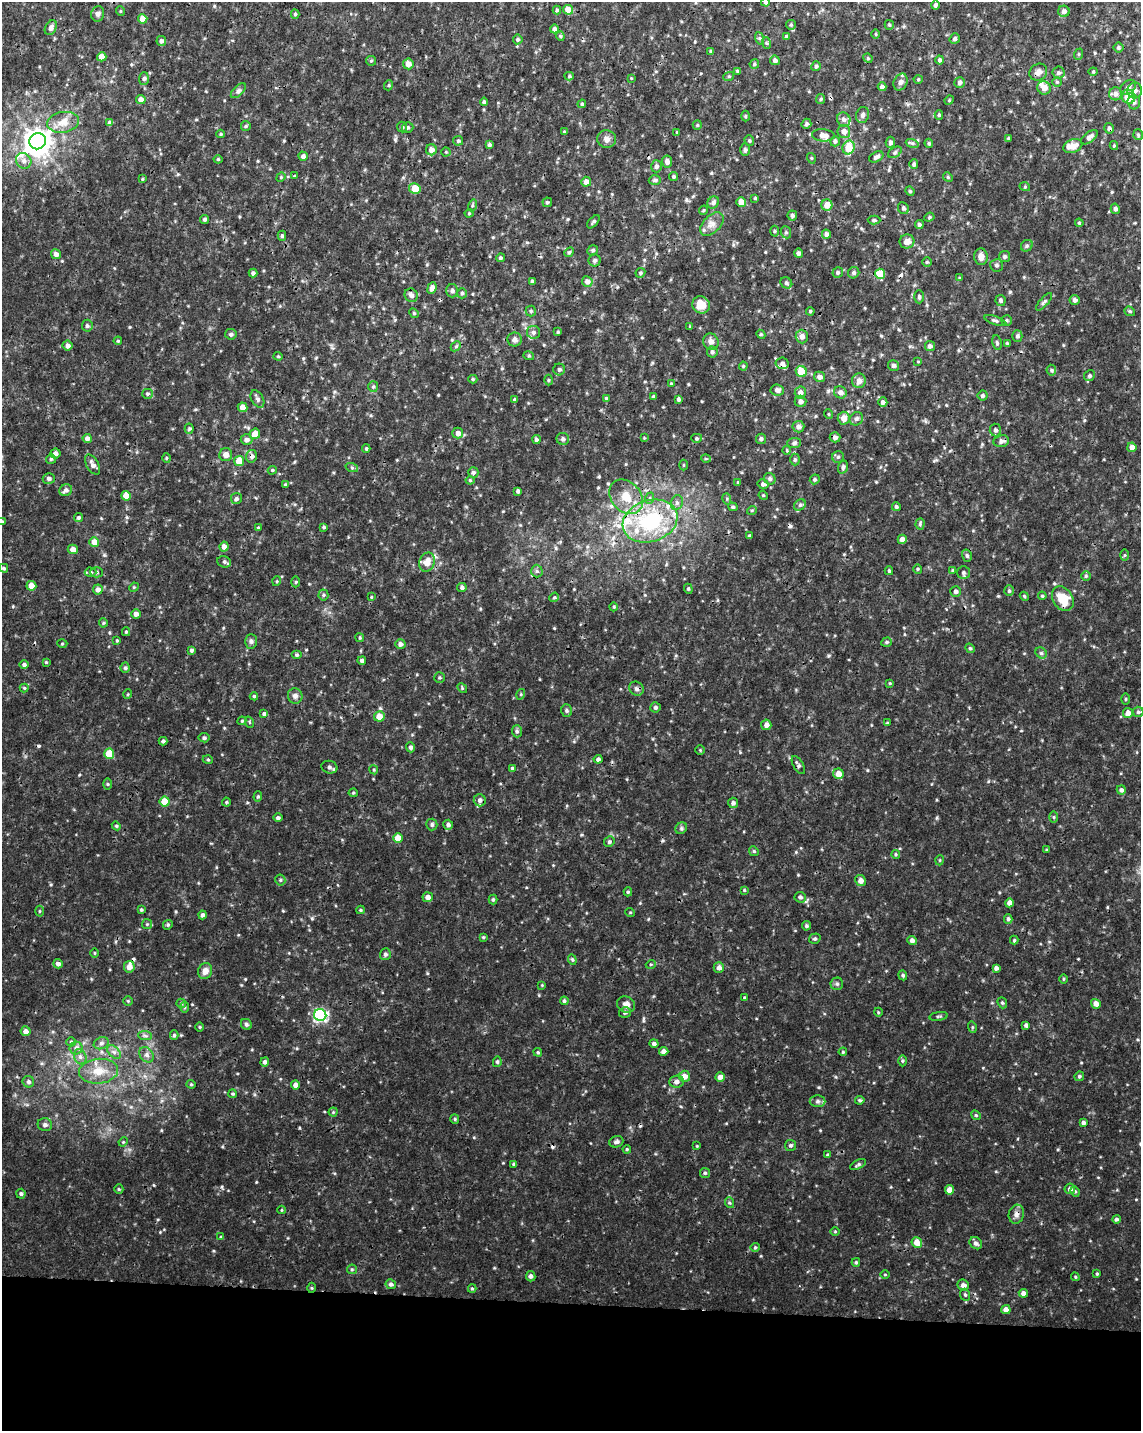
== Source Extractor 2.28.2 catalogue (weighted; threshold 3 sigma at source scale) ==
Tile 10 of 4 x 3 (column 2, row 3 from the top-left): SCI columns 1141-2279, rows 227-1655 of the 4567 x 4797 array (HDU 1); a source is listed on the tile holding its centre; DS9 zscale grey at full resolution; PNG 1143 x 1433 px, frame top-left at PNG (2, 2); each listed source drawn as its Kron ellipse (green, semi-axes under 4 px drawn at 4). Shown black and unused: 9% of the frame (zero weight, under 3 of 4 exposures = <1% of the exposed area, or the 3 px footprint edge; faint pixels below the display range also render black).
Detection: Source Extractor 2.28.2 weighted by HDU 2 'WHT'; one run over the whole footprint, this tile lists its part. Background 0.00875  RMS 0.0019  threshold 0.00841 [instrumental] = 3 sigma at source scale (4.5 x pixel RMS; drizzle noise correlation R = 1.50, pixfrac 1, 0.0396/0.0396 arcsec/px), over >= 5 px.
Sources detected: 518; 7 cosmic-ray / hot-pixel residue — neither listed nor drawn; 9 inside a brighter listed object's ellipse — not listed separately; of the other 502, all 500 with FLUX_AUTO >= 0.14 (the completeness limit of this list) listed and drawn (2 fainter detections not listed), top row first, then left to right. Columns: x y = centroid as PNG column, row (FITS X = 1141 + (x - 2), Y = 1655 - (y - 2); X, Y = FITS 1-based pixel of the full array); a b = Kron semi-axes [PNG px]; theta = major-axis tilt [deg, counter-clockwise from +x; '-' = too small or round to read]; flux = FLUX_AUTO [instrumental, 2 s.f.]
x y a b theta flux
766 2 4 4 - 0.29
935 5 4 4 - 0.38
557 10 4 4 - 0.25
568 10 5 4 - 2.6
120 11 5 3 - 0.15
1064 11 6 5 - 0.65
98 14 8 6 77 0.53
295 14 4 4 - 0.28
143 19 4 4 - 2.1
791 25 5 5 - 0.26
889 25 5 4 - 0.22
51 28 8 5 61 0.73
554 29 4 4 - 0.49
876 34 5 3 - 0.17
560 36 4 4 - 0.24
786 37 3 3 - 0.33
759 38 6 4 -70 0.31
518 39 5 5 - 0.3
955 39 5 5 - 0.38
161 41 5 4 - 0.55
766 43 6 4 -70 0.23
1118 48 5 5 - 0.29
711 51 3 3 - 0.3
1079 54 6 3 71 0.19
102 57 4 4 - 2
868 58 5 4 - 0.22
775 60 5 4 - 0.64
940 60 4 4 - 0.42
371 61 5 5 - 0.23
408 64 5 5 - 1.3
754 64 4 4 - 0.28
816 66 5 4 - 0.32
738 71 4 4 - 0.25
1038 72 9 8 - 0.79
1093 72 4 4 - 0.2
1058 73 6 6 - 0.4
569 76 4 4 - 0.26
729 76 5 3 - 0.2
144 78 6 5 - 0.4
631 78 4 4 - 0.16
918 79 4 4 - 0.2
901 82 9 6 65 0.6
960 82 5 5 - 0.51
1057 82 4 4 - 0.21
389 85 5 3 - 0.19
882 87 4 4 - 0.7
1128 87 9 6 44 0.65
1044 88 7 6 - 1.3
1135 90 8 7 - 0.96
238 91 9 4 44 0.42
1115 94 6 6 - 0.85
1128 97 7 6 - 3.3
141 99 5 4 - 0.9
821 99 5 4 - 0.22
949 100 5 4 - 0.23
484 102 4 4 - 0.38
1134 102 7 6 - 0.55
582 104 4 4 - 0.23
863 115 8 6 76 0.55
939 115 5 4 - 0.27
745 116 5 3 - 0.2
844 119 7 6 - 0.57
63 122 16 10 9 2.1
110 123 4 4 - 0.75
806 124 5 4 - 0.36
697 125 5 4 - 0.24
246 126 5 4 - 0.27
402 127 5 5 - 0.3
408 127 6 5 - 0.31
1109 128 5 4 - 0.44
844 131 6 6 - 1.1
564 132 4 4 - 0.22
677 132 3 3 - 0.16
221 134 4 4 - 0.2
823 135 11 6 -5 1.4
1138 135 5 4 - 0.25
1089 137 10 5 39 0.71
1008 138 4 4 - 0.19
607 139 9 8 - 0.85
38 141 8 8 - 240
458 141 5 4 - 0.27
749 141 5 4 - 0.28
835 141 5 4 - 0.4
890 142 5 5 - 0.61
912 143 7 4 -18 0.33
929 143 4 4 - 0.21
489 145 4 3 - 0.38
1073 146 10 6 22 1.7
1114 146 4 4 - 0.21
849 147 7 6 - 3.9
431 150 5 5 - 1.1
745 150 6 5 - 0.36
446 152 4 4 - 0.19
895 152 7 5 31 0.33
303 156 5 4 - 0.71
876 157 7 5 27 0.57
811 158 5 3 - 0.17
218 159 4 4 - 0.21
24 161 8 7 - 0.78
667 161 6 5 - 0.76
914 164 5 4 - 0.41
656 166 6 5 - 0.57
294 176 3 3 - 0.18
674 176 4 4 - 0.29
281 177 5 4 - 0.19
948 177 5 4 - 0.22
142 179 3 3 - 0.17
655 180 6 5 - 0.33
586 182 5 5 - 1.1
1025 187 5 3 - 0.18
415 188 6 5 - 2.8
910 191 5 4 - 0.23
755 198 3 3 - 0.19
547 202 5 4 - 0.29
713 202 6 5 - 0.53
741 202 5 4 - 1.9
472 205 6 4 71 0.23
827 205 5 5 - 1.7
903 208 6 5 - 0.44
1115 209 5 4 - 0.5
703 210 5 3 - 0.19
469 213 4 4 - 0.21
792 215 5 5 - 0.45
929 217 5 4 - 0.24
205 219 4 4 - 0.38
874 220 6 4 -2 0.3
593 222 8 4 49 0.34
1079 223 4 3 - 0.22
712 224 14 8 44 1.2
919 225 4 4 - 0.44
774 231 5 3 - 0.23
786 232 6 5 - 0.31
826 234 4 4 - 0.71
282 236 5 4 - 0.36
907 242 7 7 - 1.3
1027 246 6 5 - 0.35
593 250 5 5 - 0.34
569 252 5 4 - 0.29
799 253 4 4 - 0.61
56 254 5 5 - 0.95
981 257 8 7 - 1.1
1005 257 5 5 - 0.43
500 258 4 4 - 0.34
595 260 6 6 - 0.52
927 262 5 5 - 0.24
997 265 6 6 - 0.42
838 272 5 5 - 0.38
253 273 4 4 - 0.48
640 273 5 4 - 0.3
854 273 6 5 - 0.48
880 274 5 5 - 3.9
960 278 4 4 - 0.18
532 281 4 3 - 0.4
587 281 5 5 - 0.9
786 283 6 5 - 0.4
432 288 6 4 68 0.76
452 291 6 6 - 0.5
462 293 5 4 - 0.31
411 295 7 6 - 0.73
919 297 6 4 -89 0.41
1000 300 5 5 - 0.4
1075 300 5 5 - 0.53
1044 302 11 4 48 0.4
701 305 9 8 - 2.7
531 311 5 5 - 0.31
810 311 4 3 - 0.21
1130 311 5 4 - 0.3
414 313 5 4 - 0.24
1006 320 5 5 - 0.28
995 321 11 4 -19 0.4
87 326 6 5 - 0.41
690 326 4 4 - 0.18
533 332 6 6 - 0.52
558 332 4 4 - 0.22
231 334 6 5 - 0.44
761 334 5 4 - 0.23
1017 336 5 5 - 0.42
802 337 7 6 - 1
515 339 7 7 - 0.64
118 341 4 4 - 0.23
711 341 8 7 - 0.92
997 343 7 4 -79 0.31
1007 343 4 4 - 0.2
67 346 5 5 - 0.7
456 346 6 4 44 0.23
930 346 5 5 - 0.64
712 352 5 5 - 0.42
278 356 4 4 - 0.2
529 356 5 3 - 0.22
918 361 4 3 - 0.15
782 363 6 5 - 0.55
894 365 5 5 - 0.51
743 366 4 4 - 0.19
559 369 6 6 - 0.4
1051 370 5 5 - 0.28
801 371 6 5 - 3.6
1089 376 6 5 - 0.34
819 377 6 5 - 0.68
473 379 4 4 - 0.26
548 380 5 3 - 0.19
859 381 7 7 - 1
671 384 4 3 - 0.19
373 387 5 5 - 0.29
777 390 6 6 - 0.65
840 392 6 6 - 0.82
800 393 6 5 - 1
147 394 5 5 - 0.3
983 395 5 5 - 0.37
654 396 3 3 - 0.28
606 398 4 4 - 0.19
257 399 9 6 -60 0.55
678 399 4 3 - 0.44
515 400 4 3 - 0.47
800 401 6 5 - 0.71
883 402 5 4 - 0.66
242 407 5 5 - 1.6
828 414 5 3 - 0.16
844 418 6 6 - 1.2
856 419 7 6 - 0.52
798 427 6 6 - 0.8
189 429 5 4 - 0.28
995 430 6 5 - 0.53
458 433 5 5 - 0.96
255 434 5 5 - 1.7
835 437 5 5 - 0.72
87 438 4 4 - 0.73
644 438 4 4 - 0.15
697 438 5 4 - 0.28
563 439 6 6 - 0.54
761 439 5 5 - 0.41
247 440 6 5 - 0.76
536 440 4 4 - 0.4
1001 441 8 6 9 0.64
794 443 7 5 2 0.38
1132 447 5 4 - 1.2
366 448 4 4 - 0.19
787 450 4 3 - 0.16
55 453 5 5 - 0.68
226 455 6 6 - 1
251 456 6 5 - 0.61
838 457 6 5 - 0.37
166 458 5 3 - 0.17
51 459 5 5 - 0.29
706 459 5 3 - 0.19
795 460 6 4 89 0.34
239 461 5 5 - 3.2
93 465 11 6 -59 0.82
684 465 5 3 - 0.17
843 467 7 5 73 0.45
352 468 6 4 -19 0.26
272 470 5 4 - 0.21
473 472 5 5 - 0.39
49 478 6 5 - 0.56
770 479 6 5 - 0.41
815 479 5 4 - 0.33
470 480 4 4 - 0.21
738 483 4 3 - 0.19
763 484 5 5 - 0.55
285 485 4 4 - 0.25
66 490 6 5 - 0.57
518 491 4 4 - 0.47
763 495 5 3 - 0.18
126 496 5 4 - 1.8
626 497 19 14 -49 3.2
650 498 6 4 71 0.29
236 499 5 5 - 0.41
727 499 6 4 -73 0.25
677 503 7 6 - 0.55
800 505 6 5 - 0.39
733 507 5 4 - 0.32
896 507 4 4 - 0.33
752 510 5 3 - 0.17
79 517 4 4 - 0.3
650 521 28 20 19 15
2 522 4 4 - 0.2
920 524 5 4 - 0.27
324 527 4 3 - 0.24
258 528 4 3 - 0.2
749 536 4 3 - 0.23
902 539 4 4 - 0.98
94 542 5 5 - 1.7
224 547 5 4 - 0.94
73 549 5 4 - 1.1
1125 555 6 4 89 0.23
967 556 6 5 - 0.34
224 562 7 5 -20 0.42
427 562 10 7 68 2
4 568 4 4 - 0.29
918 569 5 4 - 0.2
953 570 4 3 - 0.19
537 571 6 6 - 0.43
889 571 4 3 - 0.21
91 572 6 4 -2 0.35
97 572 6 5 - 0.31
963 573 6 6 - 0.4
1086 576 4 4 - 0.27
277 581 5 3 - 0.17
296 582 5 3 - 0.19
31 586 5 4 - 2.3
134 587 5 4 - 0.19
462 588 5 4 - 0.42
688 589 5 4 - 0.24
98 590 5 5 - 0.79
956 591 5 5 - 0.57
1009 591 5 4 - 0.31
323 595 5 5 - 0.32
1024 596 4 3 - 0.19
1042 596 4 3 - 0.21
371 597 4 4 - 0.16
554 597 5 4 - 0.26
1063 599 13 10 -58 4
614 607 4 3 - 0.17
136 614 5 4 - 0.82
103 623 4 4 - 0.21
126 632 4 4 - 0.24
360 638 4 3 - 0.18
117 640 3 3 - 0.19
251 641 7 6 - 0.45
886 642 5 4 - 0.28
62 644 5 3 - 0.18
400 644 5 5 - 0.68
970 648 5 4 - 0.25
191 650 4 3 - 0.29
1041 653 6 5 - 0.33
297 655 5 4 - 0.28
362 661 4 4 - 0.54
46 662 4 3 - 0.19
24 665 4 4 - 0.45
125 668 5 4 - 0.33
439 678 5 5 - 0.27
890 683 4 3 - 0.17
24 688 4 4 - 0.18
462 688 5 4 - 0.22
636 689 7 6 - 0.53
128 694 5 3 - 0.15
521 694 5 3 - 0.18
254 696 4 4 - 0.26
295 696 8 7 - 0.67
1125 699 5 3 - 0.19
655 707 5 5 - 0.38
567 710 6 5 - 0.32
1138 712 5 5 - 0.31
1128 713 5 5 - 1.3
264 714 4 4 - 0.39
379 716 5 5 - 1.9
242 721 4 4 - 0.2
249 722 6 3 -71 0.19
887 723 4 4 - 0.18
766 725 5 5 - 0.77
517 731 6 5 - 0.36
204 738 5 4 - 0.37
163 741 4 4 - 0.34
410 747 5 4 - 0.51
700 750 4 4 - 0.2
109 754 5 5 - 4
598 759 4 4 - 0.47
208 760 5 3 - 0.19
798 765 10 5 -60 0.42
329 767 8 6 -14 0.49
512 768 4 3 - 0.31
374 770 4 3 - 0.18
838 774 5 5 - 1.4
108 784 5 3 - 0.19
1121 790 5 4 - 0.57
353 793 4 4 - 0.22
258 796 5 4 - 0.29
480 800 6 6 - 0.6
165 802 5 5 - 3.3
226 802 4 4 - 0.21
733 803 5 5 - 0.51
1054 817 5 4 - 0.21
278 818 4 4 - 0.35
432 824 6 5 - 0.41
448 825 5 5 - 0.56
116 826 4 4 - 0.2
681 828 6 5 - 0.34
398 838 5 5 - 2.4
609 842 5 5 - 0.34
1046 850 3 3 - 0.17
754 851 5 4 - 0.24
896 854 4 4 - 0.22
940 860 5 3 - 0.17
280 880 5 5 - 0.29
861 880 6 5 - 0.96
744 890 4 3 - 0.17
628 892 4 4 - 0.27
428 897 5 5 - 0.83
800 897 6 5 - 0.45
493 900 5 4 - 0.26
1009 903 4 4 - 0.8
141 910 3 3 - 0.24
360 910 4 3 - 0.2
39 911 5 3 - 0.18
630 912 5 3 - 0.16
203 915 4 4 - 0.51
1008 919 4 4 - 0.36
147 924 5 5 - 0.28
168 925 5 4 - 0.28
806 926 5 4 - 0.3
483 937 4 4 - 0.2
815 939 6 5 - 0.32
912 940 4 4 - 0.73
1014 940 4 4 - 0.23
95 953 5 3 - 0.18
385 954 6 5 - 0.52
572 960 5 4 - 0.25
58 964 5 4 - 0.72
651 964 5 3 - 0.21
129 967 6 5 - 1.4
719 968 5 5 - 0.71
996 968 4 4 - 0.63
205 971 8 7 - 1.3
903 975 5 4 - 0.26
1063 979 5 3 - 0.18
837 984 6 6 - 0.42
542 985 4 4 - 0.15
745 998 4 3 - 0.24
128 1001 4 4 - 0.2
564 1001 4 4 - 0.32
181 1003 5 4 - 0.25
1002 1003 6 4 -68 0.28
626 1004 9 8 - 0.92
1096 1004 5 4 - 1.3
184 1007 6 4 90 0.26
625 1012 6 5 - 0.48
878 1012 4 3 - 0.17
320 1015 6 6 - 27
939 1016 9 3 9 0.27
246 1024 6 5 - 0.36
1026 1025 4 3 - 0.46
200 1027 5 3 - 0.18
972 1027 6 3 -73 0.22
26 1031 5 5 - 0.96
174 1035 5 4 - 0.28
145 1036 7 4 -2 0.36
71 1042 5 4 - 0.26
101 1043 8 6 21 0.51
654 1043 4 4 - 0.45
76 1048 6 6 - 0.58
664 1051 4 4 - 0.91
114 1052 8 5 -45 0.61
538 1052 4 3 - 0.24
843 1052 4 3 - 0.19
147 1055 8 6 -54 0.69
80 1057 8 6 -69 0.65
902 1061 5 3 - 0.23
265 1062 4 4 - 0.54
497 1062 5 4 - 0.31
99 1071 19 12 5 3.3
684 1076 5 5 - 1.3
1079 1076 5 4 - 0.29
720 1077 5 4 - 0.9
28 1082 6 5 - 0.52
677 1082 7 6 - 0.65
191 1084 4 4 - 0.21
296 1085 4 4 - 0.96
233 1094 4 3 - 0.2
860 1100 4 4 - 0.29
818 1101 8 6 1 0.5
333 1112 4 4 - 0.2
976 1115 5 4 - 0.25
455 1119 5 4 - 0.23
1083 1123 4 4 - 0.58
45 1125 7 6 - 0.49
123 1142 5 4 - 0.19
616 1142 7 5 21 0.44
790 1145 5 5 - 0.38
697 1146 3 3 - 0.14
627 1149 4 3 - 0.21
828 1155 3 3 - 0.31
514 1164 4 4 - 0.31
858 1165 9 4 26 0.36
705 1173 5 5 - 0.3
119 1189 5 4 - 0.23
1070 1189 5 5 - 0.71
949 1190 4 4 - 1.6
1075 1191 5 4 - 0.25
21 1194 5 4 - 0.36
730 1203 5 3 - 0.22
281 1210 4 3 - 0.15
1016 1214 9 7 73 0.78
1116 1219 4 4 - 0.36
835 1231 5 3 - 0.16
221 1237 4 4 - 0.2
917 1242 5 5 - 1.9
976 1243 7 5 -38 0.57
755 1247 4 4 - 0.24
856 1262 4 3 - 0.26
352 1269 5 4 - 0.24
1097 1274 4 3 - 0.21
885 1275 4 3 - 0.15
531 1276 5 4 - 0.54
1075 1277 4 4 - 0.19
391 1284 5 5 - 0.53
963 1285 6 5 - 0.88
311 1288 5 3 - 0.19
472 1289 4 4 - 0.22
1023 1293 4 4 - 0.73
965 1295 6 5 - 0.3
1006 1310 4 4 - 1
Overlapping masked pixels (flux is a lower limit): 10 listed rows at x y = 1109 128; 38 141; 1001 441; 251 456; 626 497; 650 521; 798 765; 129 967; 1016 1214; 311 1288
Isophote crosses this tile's border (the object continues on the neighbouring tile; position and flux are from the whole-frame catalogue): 2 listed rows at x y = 766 2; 2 522
Unlisted compact peaks at least as high as the median listed source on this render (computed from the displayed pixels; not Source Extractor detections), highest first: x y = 245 979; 312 918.